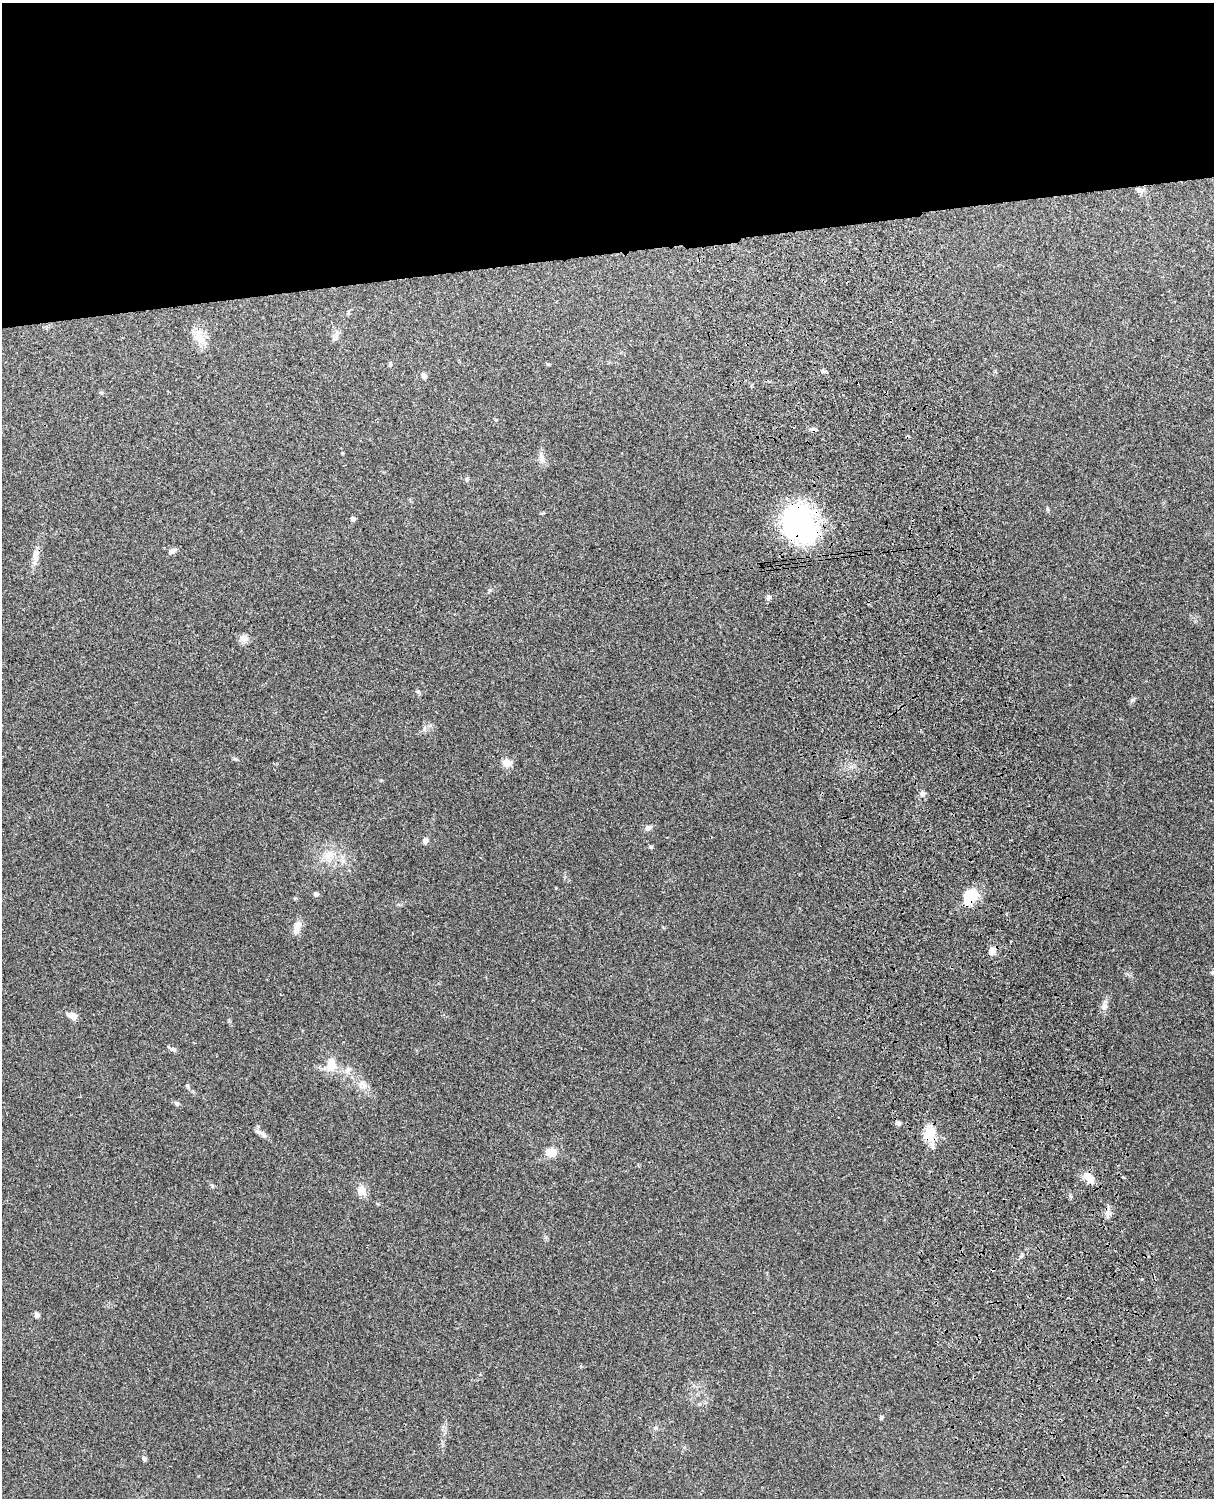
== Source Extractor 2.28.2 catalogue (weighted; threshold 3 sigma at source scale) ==
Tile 2 of 4 x 3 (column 2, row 1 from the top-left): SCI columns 1331-2542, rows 3156-4651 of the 5088 x 4928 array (HDU 1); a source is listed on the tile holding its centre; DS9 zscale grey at full resolution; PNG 1216 x 1500 px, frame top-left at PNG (2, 3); no overlay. Shown black and unused: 17% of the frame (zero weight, under 3 of 4 exposures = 6% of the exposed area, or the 3 px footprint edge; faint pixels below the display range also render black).
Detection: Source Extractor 2.28.2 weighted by HDU 2 'WHT'; one run over the whole footprint, this tile lists its part. Background 0.215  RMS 0.0084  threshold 0.0378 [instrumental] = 3 sigma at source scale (4.5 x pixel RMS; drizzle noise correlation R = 1.50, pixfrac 1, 0.05/0.05 arcsec/px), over >= 5 px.
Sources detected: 48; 1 inside a brighter object's white glare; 1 cosmic-ray / hot-pixel residue — not listed; the other 46 listed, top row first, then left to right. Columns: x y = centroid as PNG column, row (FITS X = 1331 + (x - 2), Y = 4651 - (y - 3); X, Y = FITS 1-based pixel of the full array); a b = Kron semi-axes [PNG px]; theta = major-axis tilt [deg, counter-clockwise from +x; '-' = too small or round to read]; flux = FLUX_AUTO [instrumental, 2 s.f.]
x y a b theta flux
1139 190 11 7 -29 3.8
199 335 17 13 -84 11
335 338 11 6 30 2.9
390 364 7 4 71 1.2
548 364 6 3 -18 0.83
424 376 6 5 - 2.9
342 453 3 3 - 0.83
542 459 16 7 -71 4.3
467 479 6 5 - 1.4
353 519 4 4 - 3.1
799 524 44 34 -59 140
172 551 10 7 44 2.9
35 555 17 8 87 6.3
768 597 6 5 - 2.9
246 638 12 7 -16 3.9
418 691 6 4 -2 1.1
1132 700 8 4 45 1.6
507 763 5 5 - 27
922 793 7 7 - 2.5
648 828 9 7 20 3.1
425 841 7 6 - 2.8
651 847 6 5 - 1.2
328 856 14 10 39 9.1
316 894 5 5 - 2.7
971 895 19 16 25 17
297 928 21 8 69 6.3
992 951 7 7 - 6.7
1212 973 6 4 1 1.1
1104 1006 10 8 30 3.7
72 1016 10 7 -28 6.2
174 1050 10 5 -21 2
331 1065 18 11 -87 12
347 1070 10 6 39 3.5
362 1083 11 6 -54 4.4
187 1085 6 4 -1 1
176 1103 6 5 - 1.8
898 1123 7 5 -41 2.2
262 1134 17 6 -40 3.8
929 1134 20 14 67 17
551 1152 13 10 -23 8.4
1089 1178 17 9 -42 9.5
362 1190 10 9 - 8.4
37 1315 6 5 - 2.9
881 1417 5 4 - 1.3
656 1428 6 5 - 1.4
144 1458 7 5 -63 1.5
Overlapping masked pixels (flux is a lower limit): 4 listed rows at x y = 1139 190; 799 524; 971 895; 929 1134
Unlisted compact peaks at least as high as the median listed source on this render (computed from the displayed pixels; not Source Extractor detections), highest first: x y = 1047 509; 235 759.